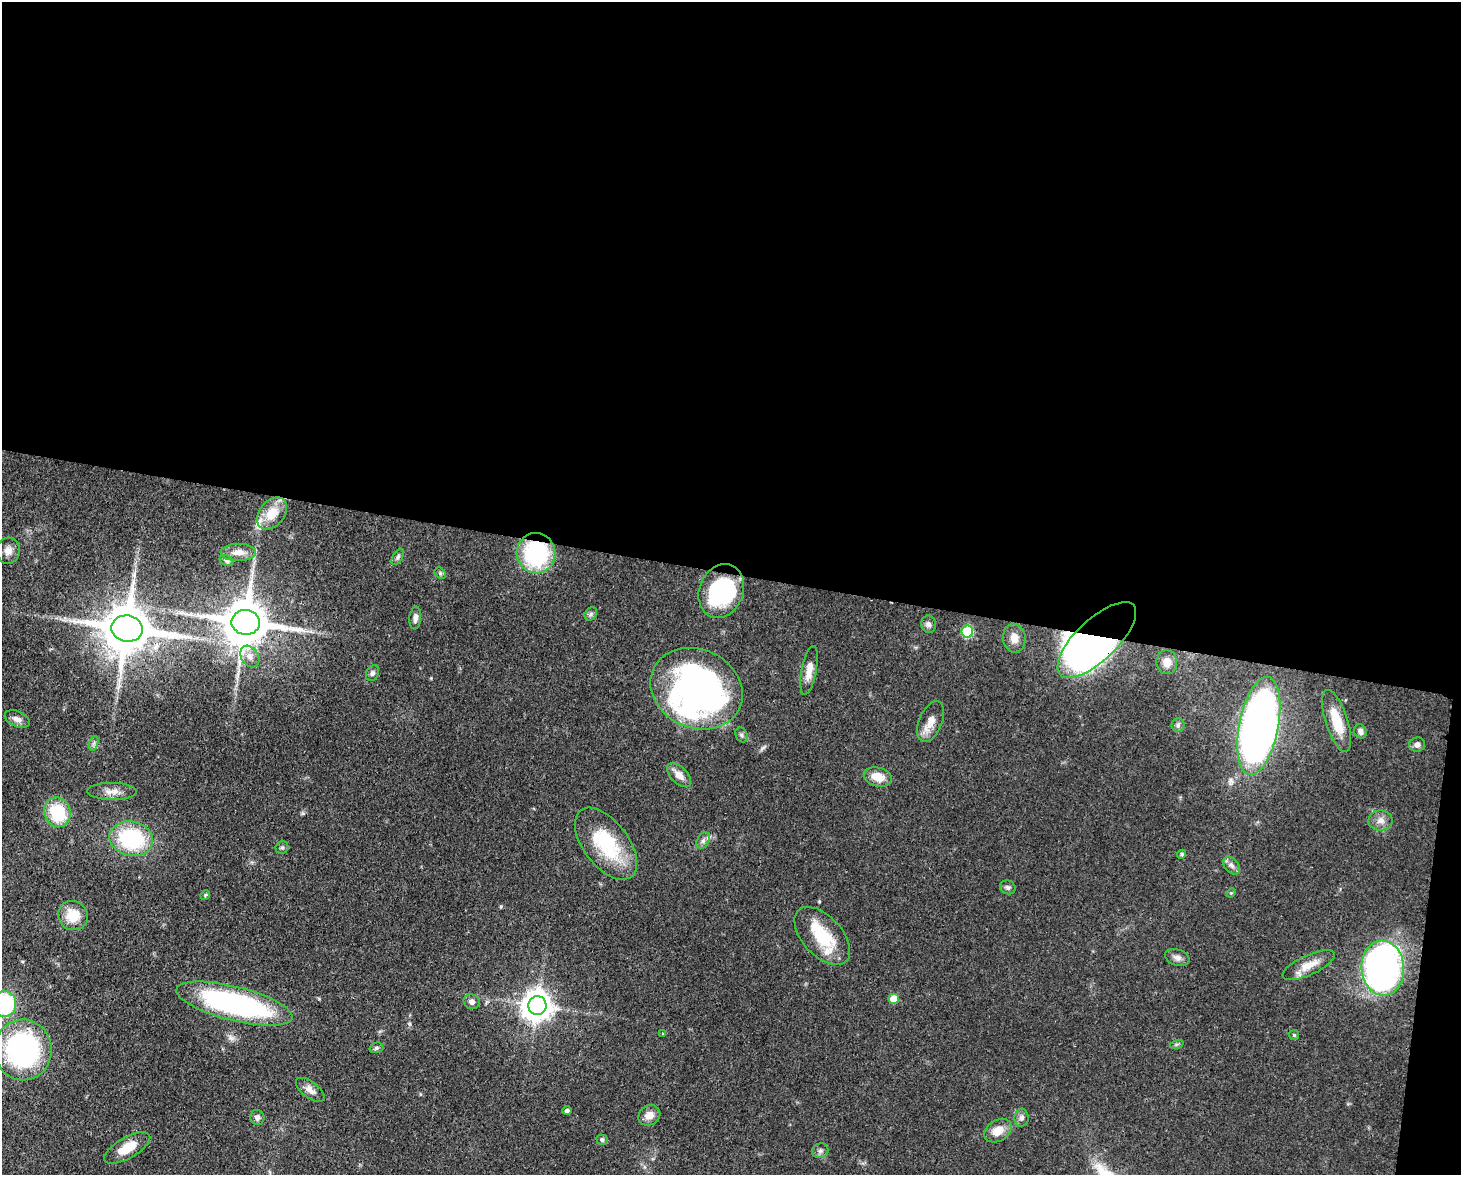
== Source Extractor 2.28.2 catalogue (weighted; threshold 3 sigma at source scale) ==
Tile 3 of 3 x 4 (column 3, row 1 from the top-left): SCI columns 3223-4681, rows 3596-4768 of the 4864 x 4844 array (HDU 1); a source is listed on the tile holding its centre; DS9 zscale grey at full resolution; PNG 1463 x 1177 px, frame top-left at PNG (2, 2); each listed source drawn as its Kron ellipse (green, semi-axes under 4 px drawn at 4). Shown black and unused: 50% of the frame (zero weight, under 3 of 4 exposures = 9% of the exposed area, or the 3 px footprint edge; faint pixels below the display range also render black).
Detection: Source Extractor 2.28.2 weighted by HDU 2 'WHT'; one run over the whole footprint, this tile lists its part. Background 0.0931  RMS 0.0046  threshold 0.0207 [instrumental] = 3 sigma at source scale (4.5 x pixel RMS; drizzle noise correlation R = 1.50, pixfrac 1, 0.05/0.05 arcsec/px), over >= 5 px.
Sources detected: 75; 5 inside a brighter object's white glare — neither listed nor drawn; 2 inside a brighter listed object's ellipse — not listed separately; the other 68 listed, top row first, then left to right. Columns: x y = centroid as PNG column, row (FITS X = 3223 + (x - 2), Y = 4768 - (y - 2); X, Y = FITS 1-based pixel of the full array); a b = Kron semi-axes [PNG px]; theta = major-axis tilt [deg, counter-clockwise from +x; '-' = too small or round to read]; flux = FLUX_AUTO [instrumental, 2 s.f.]
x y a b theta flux
272 513 18 12 50 11
8 551 13 11 84 3.8
238 552 17 8 0 4.7
536 553 20 19 - 49
398 557 9 5 59 1.2
226 560 7 5 -26 1.3
440 573 6 5 - 0.79
721 591 28 22 68 49
591 614 7 5 48 1.1
415 618 11 6 84 2.1
246 622 14 12 -8 2400
929 624 9 7 -84 1.7
127 629 16 13 -10 2700
967 632 6 5 - 36
1014 638 14 11 -80 4.3
1097 640 51 20 44 290
250 656 11 8 -58 3.1
1167 662 12 10 -85 4.8
809 670 25 7 79 5.2
373 673 8 6 64 1.3
697 689 47 39 -24 140
17 719 13 8 -23 3
931 721 22 11 68 5.6
1337 721 32 11 -72 13
1178 725 6 6 - 1.2
1259 726 50 19 79 390
1360 731 7 6 - 1.8
742 735 8 5 -64 1.2
94 743 7 4 71 1.1
1417 745 8 7 - 2.2
679 775 15 8 -44 4.3
878 777 14 9 -15 7.3
112 791 25 8 -1 4.7
57 812 15 13 -71 23
1380 820 12 10 1 3.4
131 839 22 17 -13 45
703 841 9 5 63 1.6
606 844 42 22 -53 34
282 848 6 6 - 0.97
1182 854 5 4 - 0.87
1232 865 10 7 -50 2
1008 887 8 6 -22 1.2
1231 893 5 3 - 0.5
205 895 5 4 - 0.61
73 916 15 14 - 11
822 936 35 19 -48 22
1177 958 12 8 -18 2.4
1309 965 28 10 25 7.8
1383 968 27 21 -86 220
894 999 5 5 - 10
472 1002 8 7 - 2.1
5 1004 13 11 86 44
234 1004 60 17 -14 110
537 1006 9 9 - 680
662 1034 3 2 - 0.49
1294 1035 5 5 - 0.62
1177 1044 7 4 18 0.78
376 1048 7 5 15 0.96
23 1050 30 28 -84 91
310 1090 17 8 -37 3.3
567 1111 5 4 - 1.2
649 1115 11 10 - 4.4
257 1118 7 7 - 1.5
1022 1118 9 7 84 1.9
998 1131 15 10 32 6.6
602 1140 5 5 - 1.3
127 1148 26 10 30 9.7
820 1151 8 7 - 1.5
Overlapping masked pixels (flux is a lower limit): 2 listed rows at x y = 536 553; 1097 640
Isophote crosses this tile's border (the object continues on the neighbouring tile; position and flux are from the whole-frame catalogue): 1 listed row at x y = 5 1004